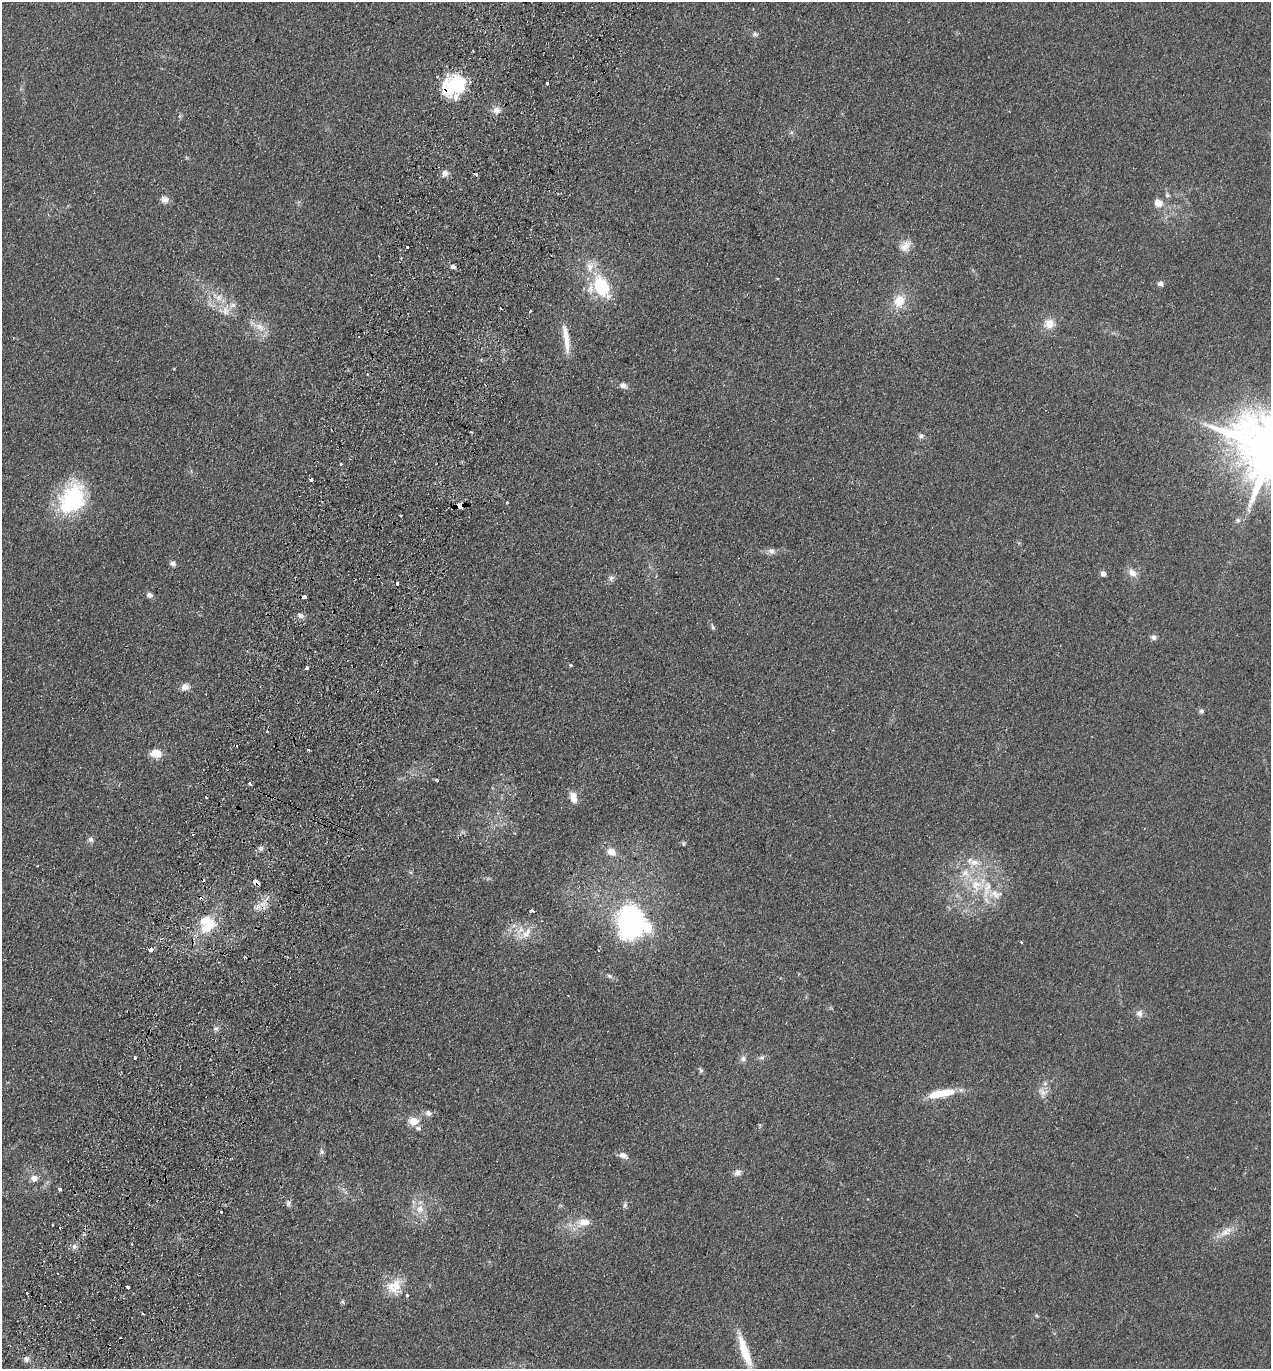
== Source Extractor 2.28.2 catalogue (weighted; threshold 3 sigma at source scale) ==
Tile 7 of 4 x 4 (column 3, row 2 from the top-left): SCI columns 2731-3999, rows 2757-4123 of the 5591 x 5514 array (HDU 1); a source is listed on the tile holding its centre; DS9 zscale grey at full resolution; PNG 1273 x 1371 px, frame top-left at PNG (2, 2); no overlay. Shown black and unused: <1% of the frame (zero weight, under 2 of 3 exposures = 3% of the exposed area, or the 3 px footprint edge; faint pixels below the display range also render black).
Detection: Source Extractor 2.28.2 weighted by HDU 2 'WHT'; one run over the whole footprint, this tile lists its part. Background 0.098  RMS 0.01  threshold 0.0465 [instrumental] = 3 sigma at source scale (4.5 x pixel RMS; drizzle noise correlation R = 1.50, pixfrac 1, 0.05/0.05 arcsec/px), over >= 5 px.
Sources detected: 121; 9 cosmic-ray / hot-pixel residue — not listed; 11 inside a brighter listed object's ellipse — not listed separately; the other 101 listed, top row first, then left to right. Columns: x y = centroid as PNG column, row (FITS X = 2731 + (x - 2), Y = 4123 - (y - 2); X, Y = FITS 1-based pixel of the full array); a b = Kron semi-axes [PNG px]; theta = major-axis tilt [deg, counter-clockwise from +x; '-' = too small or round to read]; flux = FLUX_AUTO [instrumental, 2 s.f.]
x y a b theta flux
755 34 8 6 -12 2.6
473 51 3 2 - 0.84
547 83 3 3 - 3.5
454 86 26 20 44 67
496 110 9 8 - 6.7
445 173 9 8 - 5.4
1167 195 7 6 - 2.1
165 199 11 10 - 5.6
1158 203 13 10 -48 9.4
905 246 16 12 51 9.8
407 247 3 3 - 2
401 258 3 3 - 1.8
453 267 7 5 -14 3.2
1160 283 7 7 - 3.2
601 286 34 21 -62 52
219 297 10 9 - 8.2
899 301 18 13 73 19
226 310 19 11 76 13
1049 324 14 12 13 12
260 327 16 10 -36 12
566 341 34 8 -85 16
367 374 4 2 - 0.82
623 385 10 7 -26 5.3
471 432 3 3 - 1.5
921 436 8 7 - 3
341 464 3 3 - 1.3
72 498 38 26 63 91
507 503 3 3 - 1.4
460 506 5 4 - 88
1238 520 7 7 - 2.7
771 551 9 8 - 4.5
173 564 8 6 -9 3.1
1132 573 12 9 -45 8
1103 574 5 4 - 6.3
611 578 8 7 - 3.5
397 584 3 3 - 3.2
149 595 8 6 -26 3.6
304 597 4 3 - 13
300 616 9 6 -18 4.1
713 627 8 5 -57 2
1153 637 8 7 - 3.3
570 665 4 3 - 2
306 668 4 3 - 2.4
185 687 10 8 3 7
1201 711 6 5 - 2.2
267 732 3 3 - 1.3
156 753 12 9 -10 15
436 780 4 3 - 2.1
250 784 3 3 - 6.2
573 797 12 7 -74 11
274 798 4 3 - 1.7
193 835 2 2 - 1
90 839 8 7 - 3.4
684 843 6 5 - 1.6
261 848 8 7 - 3.1
611 852 13 10 -29 9.6
974 862 15 9 1 11
37 866 3 2 - 0.68
256 882 6 4 -26 18
977 885 21 21 - 37
262 904 15 6 0 8.3
532 911 4 3 - 4.7
631 920 24 18 -84 250
206 922 22 18 -76 39
514 925 7 4 20 2.5
526 933 20 10 51 13
1021 942 4 3 - 0.85
150 949 4 4 - 7.9
598 950 2 2 - 1.1
245 957 4 3 - 1
609 976 8 5 -27 2.4
1139 1013 10 9 - 5
216 1028 7 4 1 2.2
135 1057 3 3 - 2.7
762 1057 8 7 - 2.9
743 1059 8 8 - 3.8
701 1070 9 5 -53 2
1043 1092 15 12 -28 8.3
941 1093 32 9 11 30
428 1113 9 7 -22 4.1
413 1121 13 10 0 12
322 1152 8 7 - 2.7
623 1155 12 7 -26 6
737 1173 10 8 34 4.9
34 1178 8 8 - 6.8
60 1189 4 3 - 1.8
288 1203 9 6 79 2.9
625 1205 8 5 75 2.4
420 1209 13 11 66 11
221 1212 3 3 - 2.2
583 1222 20 11 13 16
53 1225 3 3 - 1.6
1226 1232 23 9 33 13
74 1246 8 7 - 4.1
395 1286 21 17 37 22
127 1287 4 3 - 5.2
342 1302 7 5 -88 1.6
143 1314 3 2 - 1.4
1037 1316 6 4 -19 1.2
745 1351 44 9 -71 29
27 1359 8 7 - 3.8
Overlapping masked pixels (flux is a lower limit): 5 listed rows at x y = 454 86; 460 506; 274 798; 256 882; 262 904